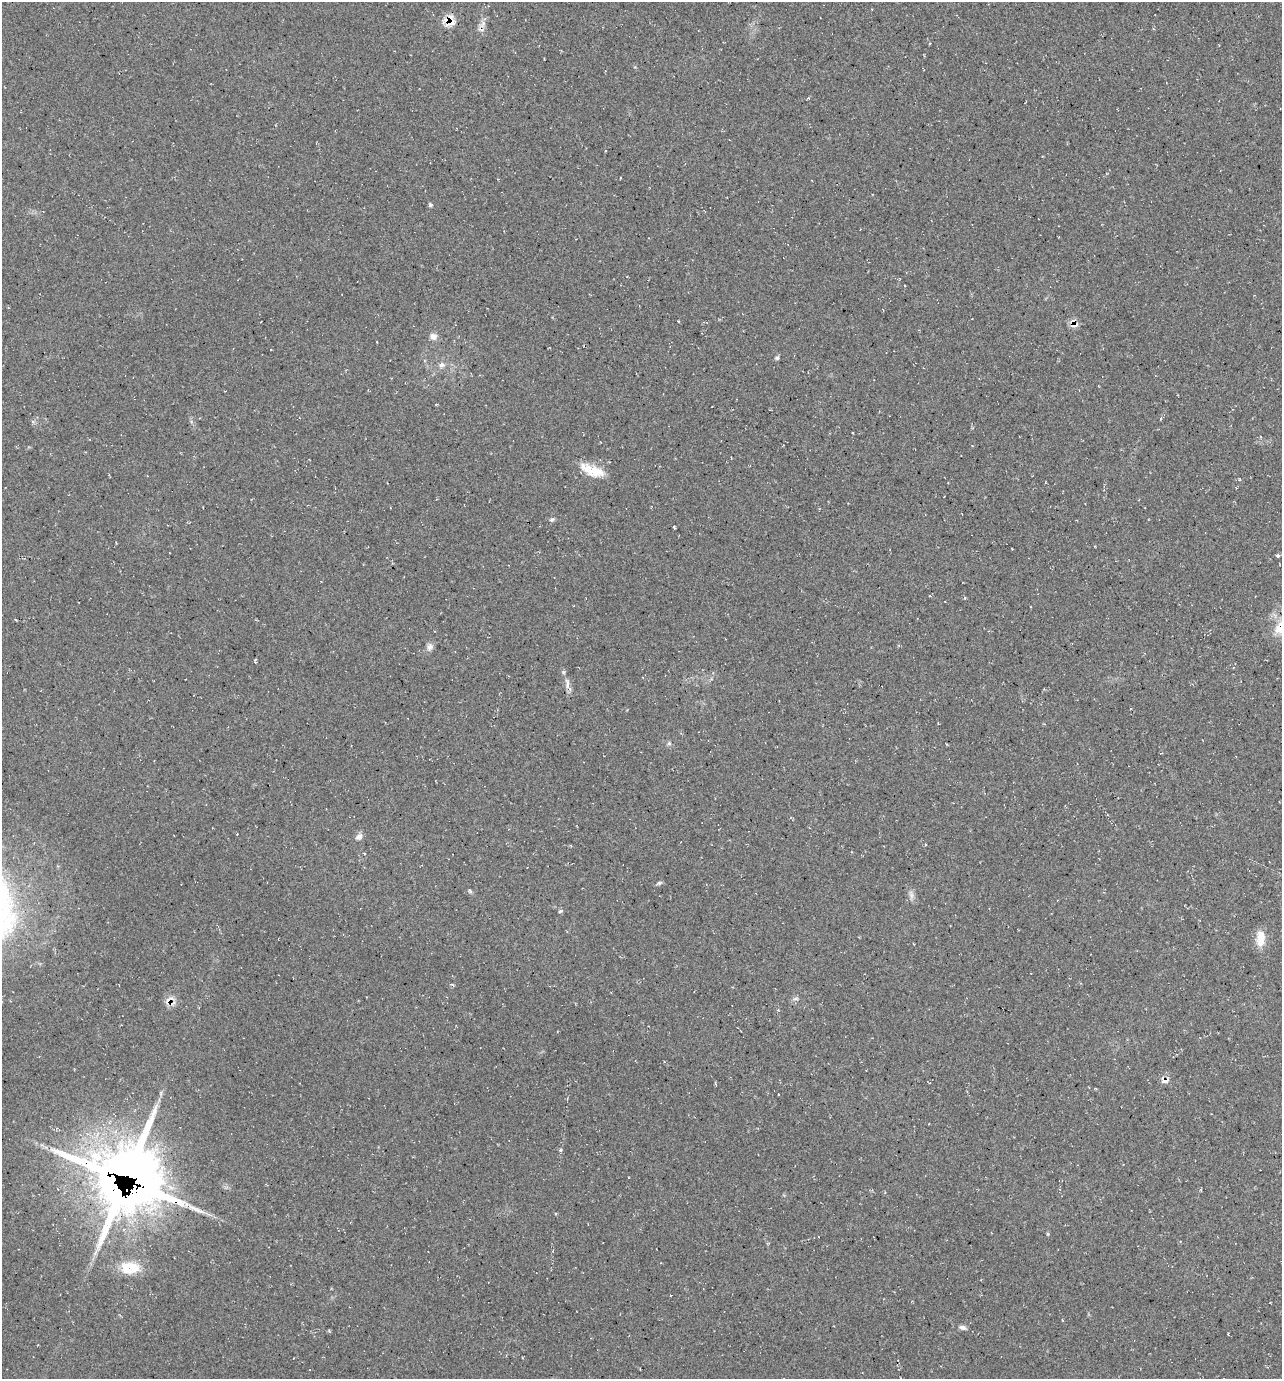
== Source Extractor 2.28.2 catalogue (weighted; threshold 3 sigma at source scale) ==
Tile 6 of 4 x 4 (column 2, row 2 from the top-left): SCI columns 1419-2698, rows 2759-4135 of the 5530 x 5520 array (HDU 1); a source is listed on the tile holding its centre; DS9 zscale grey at full resolution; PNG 1284 x 1381 px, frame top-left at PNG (2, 2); no overlay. Shown black and unused: <1% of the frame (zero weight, under 2 of 3 exposures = <1% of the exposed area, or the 3 px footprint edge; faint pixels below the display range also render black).
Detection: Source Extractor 2.28.2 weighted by HDU 2 'WHT'; one run over the whole footprint, this tile lists its part. Background 0.244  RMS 0.014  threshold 0.0622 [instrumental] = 3 sigma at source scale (4.5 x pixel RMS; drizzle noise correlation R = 1.50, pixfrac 1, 0.05/0.05 arcsec/px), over >= 5 px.
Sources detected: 42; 1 inside a brighter object's white glare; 2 cosmic-ray / hot-pixel residue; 1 long thin detection or spike segment (spike, bleed or trail) — not listed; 2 inside a brighter listed object's ellipse — not listed separately; the other 36 listed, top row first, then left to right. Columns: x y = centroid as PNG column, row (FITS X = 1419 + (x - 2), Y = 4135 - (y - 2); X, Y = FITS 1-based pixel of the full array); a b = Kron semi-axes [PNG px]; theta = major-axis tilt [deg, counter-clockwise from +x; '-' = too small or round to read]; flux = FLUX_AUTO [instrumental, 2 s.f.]
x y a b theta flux
447 20 17 9 44 17
482 24 12 7 38 6.5
808 98 4 3 - 1.4
1042 156 2 2 - 1
430 204 5 4 - 2.5
678 321 3 2 - 1
1074 324 10 8 -57 11
433 336 9 8 - 7.3
377 342 3 2 - 0.83
777 358 6 6 - 2.6
441 365 7 7 - 5.3
1161 419 4 3 - 1.6
594 471 29 13 -16 30
552 519 6 5 - 2.5
674 528 4 3 - 1.4
1278 556 4 3 - 3
15 619 4 3 - 1.3
1279 629 27 13 54 24
430 647 10 8 68 6.2
567 683 17 5 89 6.9
669 743 5 5 - 2.6
359 837 9 7 22 6
659 883 8 4 30 2.5
470 891 7 4 -53 2.1
911 895 13 5 -81 5.3
561 911 7 4 26 2.1
1261 938 22 10 87 19
795 999 8 4 8 2.9
170 1001 11 8 -53 16
1165 1080 8 7 - 10
567 1099 4 3 - 1.2
561 1150 5 4 - 2.1
128 1172 49 41 -11 1400
130 1268 22 14 -1 38
1062 1320 4 3 - 0.92
963 1327 9 6 -13 4.4
Overlapping masked pixels (flux is a lower limit): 5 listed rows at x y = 447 20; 1074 324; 170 1001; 1165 1080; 128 1172
Isophote crosses this tile's border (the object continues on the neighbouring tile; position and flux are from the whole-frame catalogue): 1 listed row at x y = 1279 629